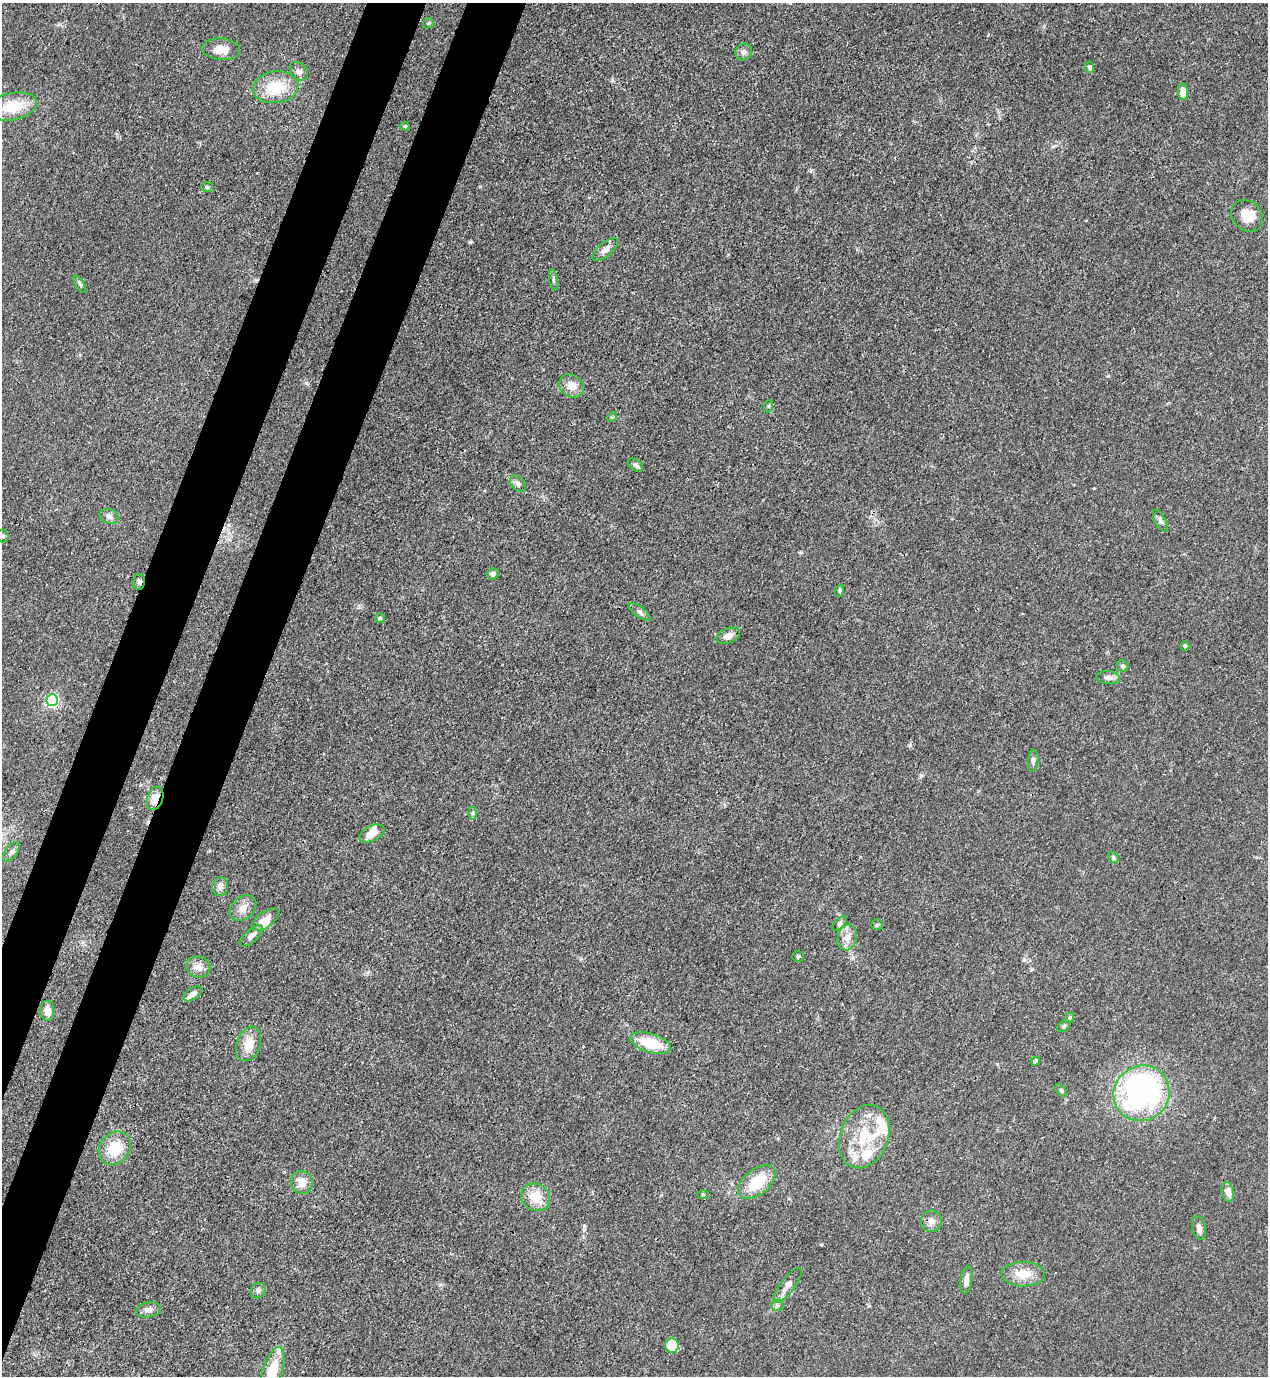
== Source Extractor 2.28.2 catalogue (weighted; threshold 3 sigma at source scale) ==
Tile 7 of 4 x 4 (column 3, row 2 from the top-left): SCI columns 2885-4150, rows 2791-4164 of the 5638 x 5578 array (HDU 1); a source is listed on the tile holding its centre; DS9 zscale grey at full resolution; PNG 1270 x 1378 px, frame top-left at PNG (2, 3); each listed source drawn as its Kron ellipse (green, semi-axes under 4 px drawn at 4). Shown black and unused: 8% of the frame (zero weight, under 3 of 4 exposures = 7% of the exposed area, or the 3 px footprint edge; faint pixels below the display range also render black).
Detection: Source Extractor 2.28.2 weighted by HDU 2 'WHT'; one run over the whole footprint, this tile lists its part. Background 0.0148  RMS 0.0025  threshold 0.0113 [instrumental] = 3 sigma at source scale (4.5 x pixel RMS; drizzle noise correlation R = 1.50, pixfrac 1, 0.05/0.05 arcsec/px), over >= 5 px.
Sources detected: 81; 1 inside a brighter object's white glare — neither listed nor drawn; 7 inside a brighter listed object's ellipse — not listed separately; the other 73 listed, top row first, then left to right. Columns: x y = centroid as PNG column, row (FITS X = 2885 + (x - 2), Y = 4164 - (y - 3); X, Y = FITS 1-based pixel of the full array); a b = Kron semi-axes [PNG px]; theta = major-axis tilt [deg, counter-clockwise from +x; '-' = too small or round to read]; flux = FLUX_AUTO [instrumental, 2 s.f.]
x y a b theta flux
428 23 6 4 47 0.34
221 49 19 11 -4 3.5
744 52 8 8 - 1
1090 67 6 4 -85 0.72
299 71 10 8 -47 1.3
276 87 23 16 7 8.7
1183 92 8 5 -87 2.3
12 107 25 13 11 9.3
405 126 4 4 - 0.28
207 187 6 4 4 0.4
1247 216 17 14 -47 4.8
605 250 15 7 40 1.4
553 280 10 3 -80 0.5
80 284 9 4 -60 0.49
571 386 13 11 -37 2.6
769 406 6 4 71 0.31
612 417 5 4 - 0.26
636 465 8 5 -39 0.72
518 483 9 6 -49 0.89
109 516 10 7 -24 1.1
1160 521 12 5 -61 0.81
3 536 6 6 - 0.55
493 574 6 5 - 1.1
139 582 8 5 84 0.87
839 591 6 4 72 0.32
639 612 13 5 -36 0.77
380 618 5 4 - 0.42
728 636 12 7 21 1.7
1185 646 5 4 - 0.33
1123 666 6 5 - 0.54
1108 678 12 6 -5 1.2
52 700 6 5 - 47
1033 761 11 5 87 0.71
155 798 12 8 72 2.9
473 813 6 4 90 0.41
372 833 13 7 27 3
11 852 11 6 54 0.85
1113 857 6 4 -46 0.42
220 887 9 8 - 1.5
243 908 15 11 42 2.3
265 920 15 7 36 3.3
839 923 9 5 46 0.63
877 925 6 5 - 0.35
251 936 14 6 41 1.6
847 938 13 9 77 2.3
798 956 6 5 - 0.58
198 967 12 10 -15 2
193 994 10 5 35 1.4
47 1011 10 7 90 2.1
1070 1017 5 4 - 0.31
1063 1026 7 5 35 0.41
651 1043 21 9 -17 8.5
249 1044 18 12 70 4.1
1035 1061 4 4 - 1.2
1061 1090 7 4 -53 0.4
1142 1093 29 27 41 67
864 1136 33 24 68 13
115 1148 18 15 50 7.7
302 1182 11 11 - 2.9
757 1182 22 12 39 8.2
1228 1192 10 6 -77 1.9
703 1194 5 3 - 0.26
536 1197 15 13 -27 5.2
931 1221 10 10 - 1.5
1199 1228 12 6 -77 1.3
1023 1274 21 12 -1 4.3
966 1280 14 6 82 1.5
788 1285 21 7 53 1.9
258 1291 8 7 - 0.77
777 1305 6 5 - 0.53
148 1310 13 7 10 1.2
672 1345 7 7 - 7.4
272 1374 28 10 72 11
Overlapping masked pixels (flux is a lower limit): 2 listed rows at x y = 139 582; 155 798
Isophote crosses this tile's border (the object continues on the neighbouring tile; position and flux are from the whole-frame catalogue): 3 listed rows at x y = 12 107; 3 536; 272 1374
Unlisted compact peaks at least as high as the median listed source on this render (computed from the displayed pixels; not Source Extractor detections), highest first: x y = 470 242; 910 745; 921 775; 1024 960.